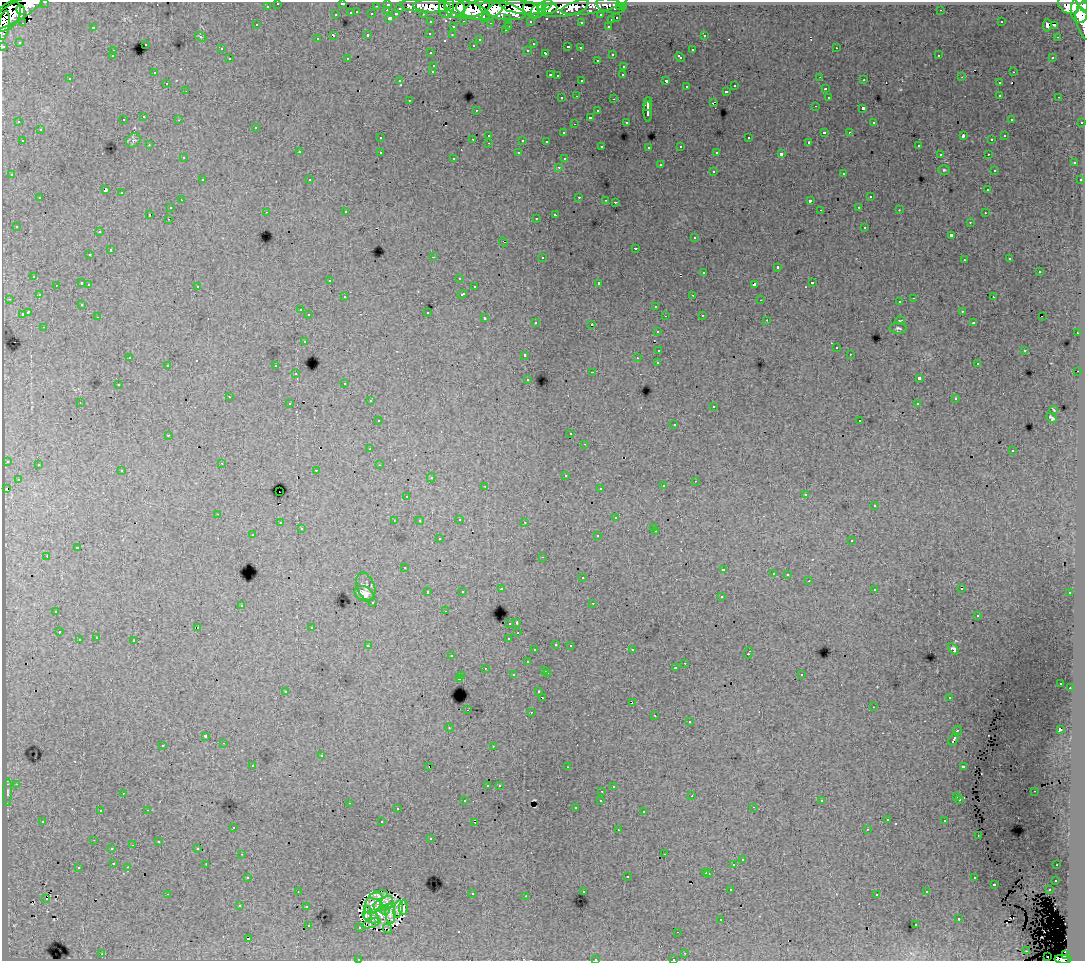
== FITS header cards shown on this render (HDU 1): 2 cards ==
NAXIS1  =                 1083
NAXIS2  =                  959

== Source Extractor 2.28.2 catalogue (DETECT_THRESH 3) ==
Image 1083 x 959 px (HDU 1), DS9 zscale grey, 1 PNG px = 1 image px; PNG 1087 x 963 px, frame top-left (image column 1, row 959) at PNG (2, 2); each listed source drawn as its Kron ellipse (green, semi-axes under 4 px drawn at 4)
Background 185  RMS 1.2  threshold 3.6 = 3 sigma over >= 5 px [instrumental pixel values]
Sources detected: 532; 9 with non-positive FLUX_AUTO (blend fragments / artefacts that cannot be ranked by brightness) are neither listed nor drawn; of the other 523, the 500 brightest by FLUX_AUTO listed and drawn (23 fainter detections omitted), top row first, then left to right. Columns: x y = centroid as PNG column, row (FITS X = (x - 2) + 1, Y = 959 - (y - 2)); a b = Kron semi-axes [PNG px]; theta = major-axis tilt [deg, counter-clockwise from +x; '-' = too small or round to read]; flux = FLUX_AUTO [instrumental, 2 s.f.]
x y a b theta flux
45 2 3 2 - 4200
278 3 3 3 - 3400
342 3 3 3 - 1200
388 4 3 3 - 5600
547 5 6 3 42 40000
594 5 33 8 10 58000
1068 5 11 8 -35 140000
267 6 3 3 - 1900
376 6 3 2 - 1200
425 6 25 6 -3 140000
432 6 18 6 -2 140000
446 6 11 7 76 120000
563 6 26 11 8 130000
610 6 14 7 -13 34000
1084 6 5 2 - 84000
461 7 6 4 -90 89000
519 7 20 7 -10 300000
620 7 3 3 - 1900
623 7 3 3 - 2600
400 8 3 3 - 1200
455 8 11 10 - 180000
477 8 14 7 22 250000
467 9 24 8 -17 300000
549 9 8 4 11 110000
1080 9 14 8 88 400000
21 10 5 4 - 57000
387 10 3 2 - 370
494 10 17 5 41 190000
531 10 9 6 -41 110000
941 10 3 2 - 100
502 11 23 8 -12 420000
538 11 9 6 45 150000
16 12 33 9 30 330000
357 12 3 2 - 370
351 13 3 3 - 1100
372 14 3 3 - 1300
396 14 4 3 - 1300
423 14 3 2 - 2400
336 15 3 3 - 470
601 15 3 3 - 1900
8 16 17 11 54 310000
390 18 3 3 - 1600
508 18 3 3 - 1500
617 18 3 3 - 680
611 20 3 3 - 500
464 21 3 2 - 560
530 21 3 3 - 1800
431 22 3 3 - 2800
581 22 3 2 - 110
1001 22 3 2 - 79
23 23 3 3 - 120
491 23 3 2 - 120
1084 24 17 7 -74 92000
4 25 14 5 81 110000
257 25 3 3 - 200
1047 25 6 4 84 260
1054 25 3 2 - 170
509 26 3 2 - 470
608 26 3 2 - 520
93 27 3 3 - 940
453 27 3 3 - 420
505 30 3 3 - 270
430 33 3 3 - 230
333 35 4 3 - 770
368 35 3 3 - 640
452 35 3 2 - 210
704 35 3 3 - 360
201 37 6 3 -32 100
1057 37 2 2 - 280
317 39 3 3 - 250
480 39 3 3 - 280
19 42 3 3 - 130
145 44 3 3 - 500
533 44 3 2 - 95
473 45 3 3 - 200
3 46 3 3 - 6700
568 47 3 3 - 380
580 48 3 3 - 310
836 48 3 2 - 380
221 49 3 3 - 190
528 50 3 3 - 310
692 50 3 3 - 580
113 51 3 3 - 300
431 53 3 2 - 310
546 53 4 3 - 520
612 54 3 3 - 420
939 55 2 2 - 96
112 56 3 2 - 160
680 57 5 3 - 480
1053 57 3 3 - 280
347 58 3 2 - 80
230 59 3 3 - 430
597 60 3 2 - 260
434 65 3 3 - 420
624 66 3 3 - 430
433 71 3 3 - 300
1013 72 3 2 - 430
154 73 3 2 - 130
550 75 3 2 - 550
623 75 3 2 - 140
557 76 3 2 - 110
820 77 3 2 - 100
962 77 3 3 - 63
70 79 3 3 - 190
864 80 3 2 - 190
400 81 4 3 - 120
582 81 3 3 - 780
666 81 4 3 - 1300
167 83 3 2 - 200
999 83 3 3 - 300
735 86 3 3 - 310
687 87 3 3 - 310
825 89 3 3 - 510
186 91 3 2 - 170
727 91 3 3 - 460
1000 95 3 3 - 440
577 96 3 2 - 310
828 97 3 3 - 260
1059 97 3 2 - 310
562 98 3 3 - 320
614 99 3 2 - 600
409 100 3 2 - 280
713 102 4 2 - 570
648 104 7 2 85 2900
815 106 3 2 - 210
863 108 3 3 - 1400
476 110 3 2 - 170
598 111 3 3 - 320
648 112 10 3 -90 2300
144 117 3 3 - 360
590 117 3 3 - 1400
1011 119 3 2 - 130
123 120 3 3 - 370
179 120 3 2 - 230
19 122 3 2 - 110
626 122 3 3 - 180
874 122 3 2 - 120
1082 122 3 3 - 1000
574 124 3 2 - 81
256 127 3 3 - 440
40 130 3 3 - 410
824 132 3 3 - 940
849 132 3 2 - 190
564 133 3 3 - 170
489 135 3 3 - 310
963 136 4 2 - 850
1005 136 3 3 - 220
380 138 3 3 - 310
749 138 3 3 - 560
473 139 3 2 - 380
133 140 8 6 41 220
523 140 3 3 - 1100
992 140 3 3 - 190
22 141 3 2 - 380
546 141 3 3 - 210
809 142 3 3 - 120
489 143 3 2 - 300
149 145 3 2 - 120
602 146 3 3 - 180
681 146 3 3 - 220
918 146 3 3 - 260
649 147 3 3 - 220
299 152 3 3 - 430
380 152 3 3 - 380
717 152 3 3 - 200
519 153 3 3 - 260
781 154 4 3 - 2600
940 154 3 2 - 150
988 154 3 2 - 250
183 158 3 3 - 270
454 158 3 2 - 130
564 159 3 3 - 260
1074 163 3 3 - 350
660 165 3 3 - 580
559 167 3 3 - 290
944 170 6 5 - 130
994 170 3 3 - 110
713 171 3 3 - 370
844 173 3 3 - 410
12 175 3 3 - 360
202 180 3 2 - 400
310 180 3 2 - 170
1080 180 3 3 - 240
105 190 3 3 - 8900
988 190 3 3 - 280
121 193 3 3 - 530
579 197 3 2 - 590
870 197 3 3 - 430
40 198 3 3 - 440
181 200 3 2 - 270
606 200 3 2 - 110
810 201 3 3 - 1800
615 202 3 2 - 110
859 207 3 3 - 230
170 208 3 3 - 350
820 210 3 2 - 82
899 210 3 3 - 150
266 212 3 2 - 120
346 212 3 3 - 290
985 213 3 2 - 180
149 214 3 3 - 950
555 215 4 3 - 1100
536 218 3 2 - 150
168 219 3 2 - 240
970 222 3 2 - 240
16 226 3 3 - 190
865 227 3 3 - 590
99 232 3 2 - 260
951 235 3 3 - 1500
695 238 3 3 - 300
503 242 4 2 - 130
636 248 3 3 - 610
110 250 3 3 - 700
90 255 3 3 - 260
433 257 3 2 - 1400
542 257 3 3 - 550
1010 259 3 3 - 130
964 260 3 3 - 240
777 267 3 3 - 900
704 272 3 3 - 490
1039 272 3 3 - 500
34 276 3 3 - 260
459 278 3 2 - 65
330 280 3 2 - 190
82 283 3 3 - 730
599 283 3 3 - 2400
812 283 3 3 - 580
89 284 3 2 - 150
754 284 4 3 - 1500
56 285 2 2 - 190
197 286 3 3 - 330
474 287 3 2 - 210
462 294 5 3 - 640
39 295 3 3 - 250
693 295 3 2 - 190
345 297 3 3 - 280
993 297 2 2 - 190
914 298 3 2 - 600
9 299 3 2 - 240
761 300 3 2 - 70
900 302 3 2 - 140
82 304 3 3 - 170
656 306 3 3 - 430
300 310 3 2 - 180
962 311 3 2 - 180
28 312 4 3 - 1700
427 312 3 3 - 840
22 314 3 3 - 690
309 315 3 3 - 320
702 315 3 2 - 250
665 316 2 2 - 84
98 317 3 2 - 240
1042 317 2 2 - 130
485 318 3 3 - 520
767 320 3 2 - 200
900 320 4 2 - 69
536 322 3 3 - 200
973 323 3 3 - 240
592 324 3 3 - 1100
44 327 3 2 - 240
898 328 8 5 -2 180
657 331 3 3 - 310
1077 333 3 2 - 300
304 341 3 3 - 280
836 348 3 3 - 200
659 350 4 3 - 1400
1025 350 3 3 - 570
850 354 3 2 - 150
525 355 3 3 - 390
130 357 3 2 - 92
637 358 3 2 - 94
658 363 3 3 - 1400
977 364 3 2 - 210
168 365 3 3 - 400
276 366 3 3 - 380
1078 371 2 2 - 590
593 372 3 2 - 650
296 374 3 3 - 330
919 378 4 3 - 2900
528 379 3 3 - 170
345 383 3 3 - 210
118 385 3 3 - 260
229 397 3 2 - 90
955 399 3 3 - 190
370 401 3 2 - 240
80 402 2 2 - 67
290 404 3 2 - 360
917 404 3 3 - 180
714 406 3 3 - 200
1053 409 4 2 - 70
1052 418 6 3 -42 170
378 421 3 3 - 210
860 421 3 3 - 170
674 424 3 2 - 85
571 434 3 2 - 170
168 435 3 2 - 210
585 444 3 2 - 250
370 449 3 2 - 110
1012 451 3 3 - 180
7 461 3 3 - 390
222 463 3 2 - 200
38 465 3 3 - 500
379 465 3 2 - 110
316 470 3 2 - 380
122 471 3 3 - 310
565 475 3 3 - 330
431 478 4 4 - 130
18 479 3 3 - 250
695 481 3 2 - 120
485 486 3 2 - 250
663 486 3 3 - 220
600 488 3 3 - 150
6 489 3 3 - 290
279 492 2 2 - 200
806 494 3 3 - 150
407 496 3 2 - 96
874 506 3 3 - 210
218 514 3 2 - 230
616 518 3 3 - 250
459 519 3 2 - 350
394 521 3 2 - 85
420 521 4 3 - 150
525 522 3 2 - 220
280 523 3 3 - 360
654 527 3 2 - 130
301 529 3 3 - 190
656 531 3 2 - 190
253 535 3 2 - 120
598 536 3 3 - 390
439 539 3 3 - 280
852 540 3 3 - 240
77 548 3 3 - 800
47 556 3 2 - 740
542 557 3 2 - 110
405 568 3 2 - 130
724 570 3 3 - 1800
773 573 3 3 - 180
788 574 3 3 - 260
582 578 3 3 - 390
809 581 3 2 - 110
366 587 14 9 -69 300
501 589 3 3 - 420
874 589 3 3 - 340
961 589 3 2 - 190
462 591 3 3 - 220
428 592 3 3 - 290
1070 593 3 3 - 160
364 594 10 7 -26 580
721 597 3 3 - 300
373 602 3 3 - 310
593 603 3 2 - 320
241 605 3 3 - 330
56 611 3 3 - 440
445 611 3 2 - 160
978 615 3 3 - 120
510 623 3 3 - 440
517 623 3 3 - 2700
197 627 3 2 - 330
312 627 3 3 - 200
59 632 3 2 - 290
518 633 3 2 - 200
96 638 3 2 - 300
509 638 3 3 - 760
79 640 3 3 - 690
134 641 3 3 - 790
556 644 3 3 - 260
570 645 3 2 - 420
368 646 4 3 - 260
953 649 6 4 -54 220
535 650 3 3 - 240
632 650 3 2 - 260
748 653 6 3 69 790
451 656 3 2 - 270
527 662 3 3 - 410
685 663 3 2 - 220
485 668 3 2 - 310
675 668 3 3 - 1200
545 670 3 3 - 440
547 673 3 2 - 550
801 674 3 3 - 360
513 675 3 3 - 420
462 676 3 2 - 270
459 679 3 3 - 1200
1061 683 2 2 - 63
1070 688 2 2 - 220
285 691 3 3 - 840
539 692 3 3 - 290
542 697 4 3 - 880
949 698 3 2 - 150
632 702 3 2 - 81
873 707 3 2 - 89
467 710 3 2 - 240
531 712 3 2 - 480
655 715 3 2 - 150
689 722 3 3 - 440
449 728 4 4 - 78
1060 730 4 3 - 1800
957 731 5 3 - 1100
206 736 3 3 - 740
953 739 6 3 57 1000
224 743 3 2 - 250
163 745 3 3 - 330
493 746 3 3 - 83
321 756 3 3 - 590
253 765 3 2 - 230
963 766 3 3 - 810
429 767 3 2 - 500
567 767 3 2 - 160
16 784 3 2 - 220
499 785 3 3 - 200
488 786 3 3 - 1400
613 786 3 3 - 230
602 791 3 2 - 240
1034 791 3 2 - 130
8 792 14 4 88 220
123 793 3 2 - 100
692 796 3 2 - 90
957 797 3 3 - 320
960 799 3 2 - 190
601 800 3 3 - 310
465 801 3 3 - 170
822 801 3 3 - 200
349 803 3 2 - 410
753 807 3 2 - 390
575 808 3 3 - 270
397 809 3 3 - 250
147 810 3 2 - 470
100 811 3 3 - 220
644 812 3 3 - 490
887 820 3 3 - 240
43 821 3 3 - 350
945 821 3 3 - 380
382 822 3 3 - 1500
475 822 3 2 - 72
233 827 3 2 - 270
867 829 3 2 - 170
618 830 3 2 - 180
978 835 3 2 - 83
431 838 3 3 - 180
94 840 3 2 - 78
159 842 3 3 - 330
133 845 3 2 - 120
112 848 3 3 - 130
198 848 3 2 - 130
242 854 3 2 - 270
664 854 2 2 - 230
742 860 3 3 - 550
114 863 3 2 - 160
206 864 3 2 - 120
734 865 3 3 - 1400
1057 865 3 2 - 190
128 867 3 2 - 390
78 868 3 3 - 740
706 872 3 3 - 520
709 873 3 3 - 650
627 876 3 3 - 810
248 877 3 2 - 350
974 878 3 2 - 310
1056 880 3 3 - 410
994 884 3 3 - 1100
731 890 3 2 - 220
1049 890 3 2 - 460
298 891 2 2 - 76
583 891 3 3 - 320
927 892 3 3 - 270
167 894 3 2 - 1100
472 894 3 3 - 660
877 894 3 3 - 260
379 895 9 4 10 160
526 896 3 2 - 180
46 899 3 2 - 360
373 903 12 7 56 840
387 903 7 6 - 520
240 905 3 3 - 160
379 906 5 4 - 320
306 907 3 3 - 440
403 908 7 3 85 270
398 909 9 4 78 210
385 910 5 4 - 160
390 913 10 5 -87 270
367 914 7 4 84 380
372 917 8 5 -26 550
721 919 3 2 - 110
959 919 3 3 - 400
371 923 9 2 18 81
308 925 3 3 - 540
916 925 3 2 - 240
360 927 3 3 - 210
387 929 5 2 - 140
678 932 2 2 - 78
248 939 3 3 - 1600
1027 951 3 2 - 66
685 953 3 3 - 120
102 954 3 2 - 480
1065 955 4 4 - 61000
1047 956 2 2 - 260
595 959 3 2 - 430
673 959 3 2 - 200
1063 959 8 4 -2 110000
358 960 3 2 - 86
At the frame edge (FLAGS 8, measured only in part): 11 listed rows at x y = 45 2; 278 3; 342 3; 1084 6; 8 16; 1084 24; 3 46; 595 959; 673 959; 1063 959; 358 960
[23 fainter detections neither listed nor drawn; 9 non-positive-flux detections neither listed nor drawn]